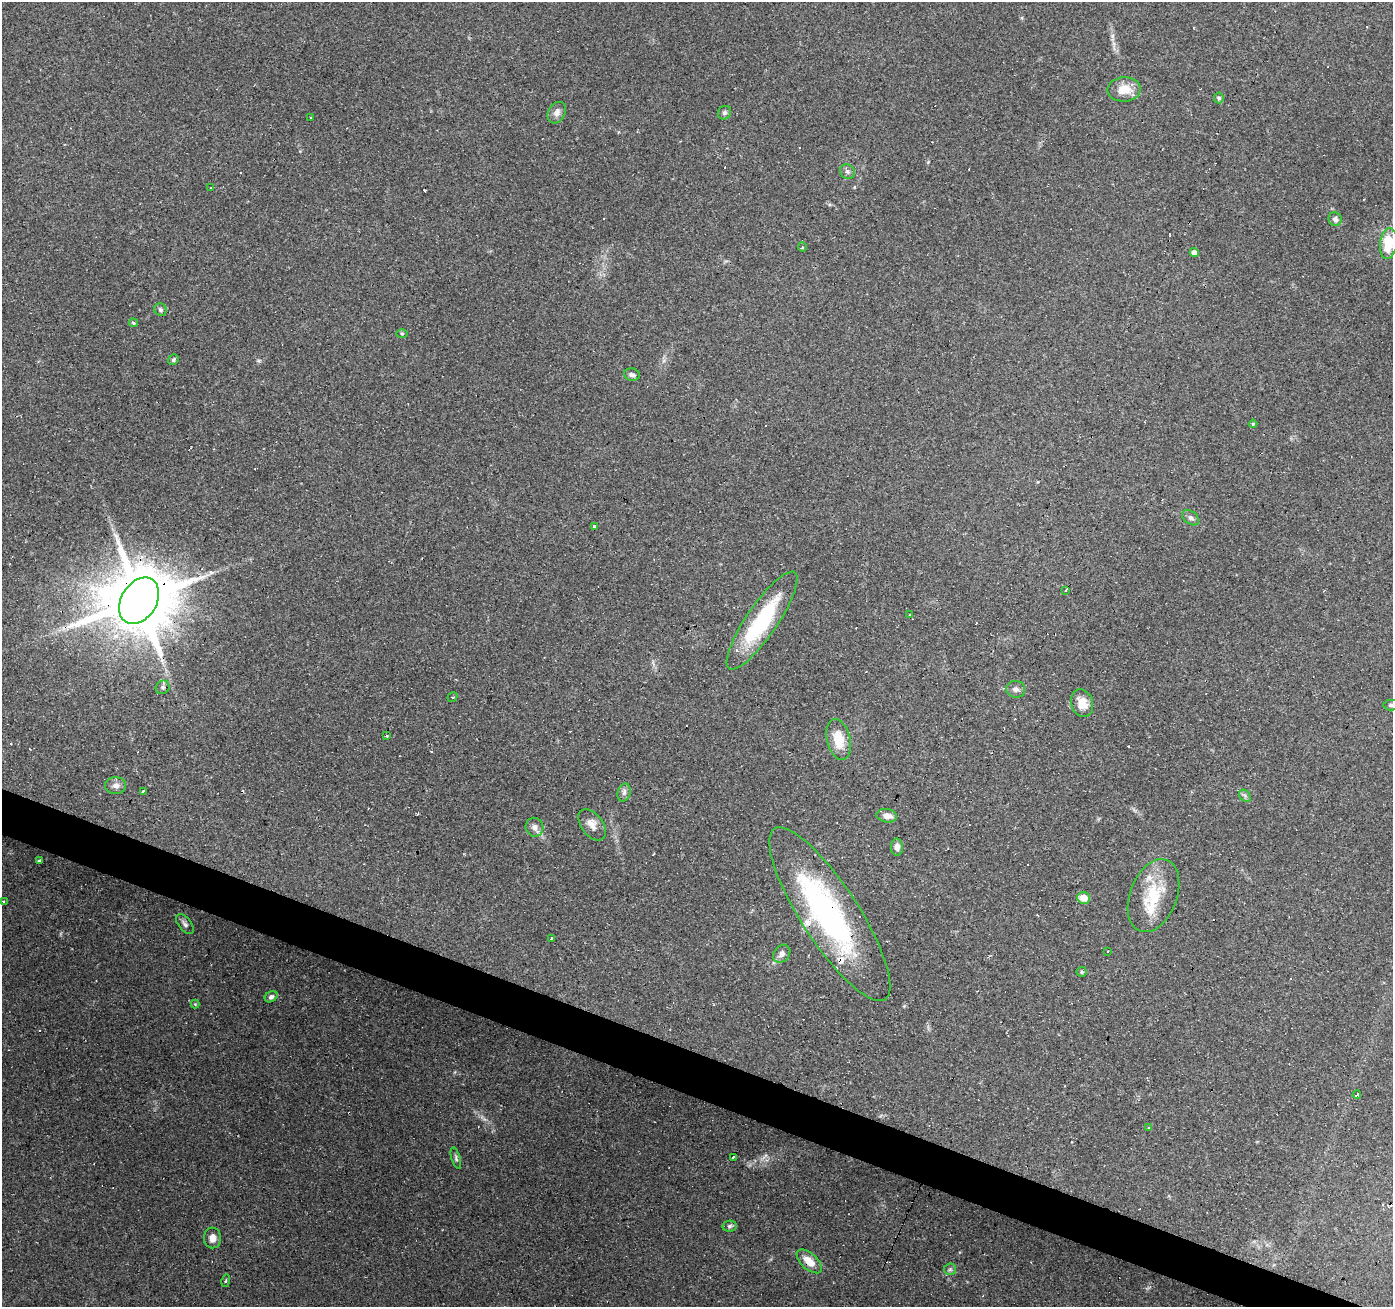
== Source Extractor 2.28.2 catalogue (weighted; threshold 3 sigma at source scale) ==
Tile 6 of 4 x 4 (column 2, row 2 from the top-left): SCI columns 1396-2786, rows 2882-4186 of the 5568 x 5698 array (HDU 1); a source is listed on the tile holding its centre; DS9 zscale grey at full resolution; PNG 1395 x 1309 px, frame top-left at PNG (2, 2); each listed source drawn as its Kron ellipse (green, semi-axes under 4 px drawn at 4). Shown black and unused: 3% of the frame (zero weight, under 2 of 3 exposures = <1% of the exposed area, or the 3 px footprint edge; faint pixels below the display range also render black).
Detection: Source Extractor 2.28.2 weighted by HDU 2 'WHT'; one run over the whole footprint, this tile lists its part. Background 0.27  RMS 0.0078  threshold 0.0351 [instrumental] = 3 sigma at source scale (4.5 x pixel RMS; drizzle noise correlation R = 1.50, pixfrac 1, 0.0396/0.0396 arcsec/px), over >= 5 px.
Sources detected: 79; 1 inside a brighter object's white glare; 16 cosmic-ray / hot-pixel residue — neither listed nor drawn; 3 inside a brighter listed object's ellipse — not listed separately; the other 59 listed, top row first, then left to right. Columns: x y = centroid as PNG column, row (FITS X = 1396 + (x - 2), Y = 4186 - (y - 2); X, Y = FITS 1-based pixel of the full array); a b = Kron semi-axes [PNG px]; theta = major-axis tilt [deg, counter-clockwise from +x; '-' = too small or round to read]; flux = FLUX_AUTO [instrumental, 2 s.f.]
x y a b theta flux
1124 89 17 12 2 13
1219 98 5 4 - 1.8
557 113 11 8 61 4.7
724 113 7 6 - 1.9
310 117 2 2 - 0.68
847 171 8 7 - 2.4
210 188 2 2 - 0.68
1335 219 7 6 - 2.7
1388 243 15 8 82 25
802 247 4 3 - 1
1194 253 4 4 - 4.5
160 310 6 6 - 1.8
133 323 4 3 - 1.9
402 333 6 4 0 0.86
173 360 5 5 - 1.4
632 375 8 6 -13 2.3
1253 424 4 4 - 0.92
1191 518 9 6 -37 2.5
594 527 3 3 - 7.4
1066 590 3 2 - 1.1
139 601 25 17 58 7800
910 615 3 2 - 0.91
762 621 58 15 56 70
163 687 7 6 - 1.9
1016 689 9 8 - 3.2
452 697 5 3 - 1.1
1082 703 14 10 -72 11
1391 705 7 5 0 1.7
386 735 3 3 - 1.3
839 740 21 11 -76 18
116 786 10 8 0 3.8
143 791 4 3 - 2.3
624 793 9 6 74 2.7
1245 796 7 5 -47 1.5
887 816 10 6 -9 6.3
592 825 18 11 -53 6.6
535 827 9 9 - 4.3
897 847 8 6 -88 4.1
39 861 3 3 - 2.5
1153 896 38 23 69 35
1084 898 6 6 - 8
3 902 3 2 - 4.2
830 914 102 28 -57 170
185 924 11 6 -51 2.6
551 938 3 3 - 3
1108 951 3 3 - 2.1
782 954 10 7 50 4
1082 972 5 5 - 1.5
271 997 7 5 31 2
195 1004 4 4 - 0.77
1357 1095 4 3 - 3.6
1148 1128 3 2 - 0.87
733 1157 3 3 - 4
456 1158 11 4 -74 1.9
730 1226 7 5 9 1.6
212 1238 10 8 89 5.6
809 1261 15 8 -42 9.8
950 1269 6 5 - 1.5
226 1281 6 3 80 0.91
Overlapping masked pixels (flux is a lower limit): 3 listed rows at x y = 139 601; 830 914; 809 1261
Isophote crosses this tile's border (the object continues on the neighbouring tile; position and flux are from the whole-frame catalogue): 2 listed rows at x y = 1388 243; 1391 705